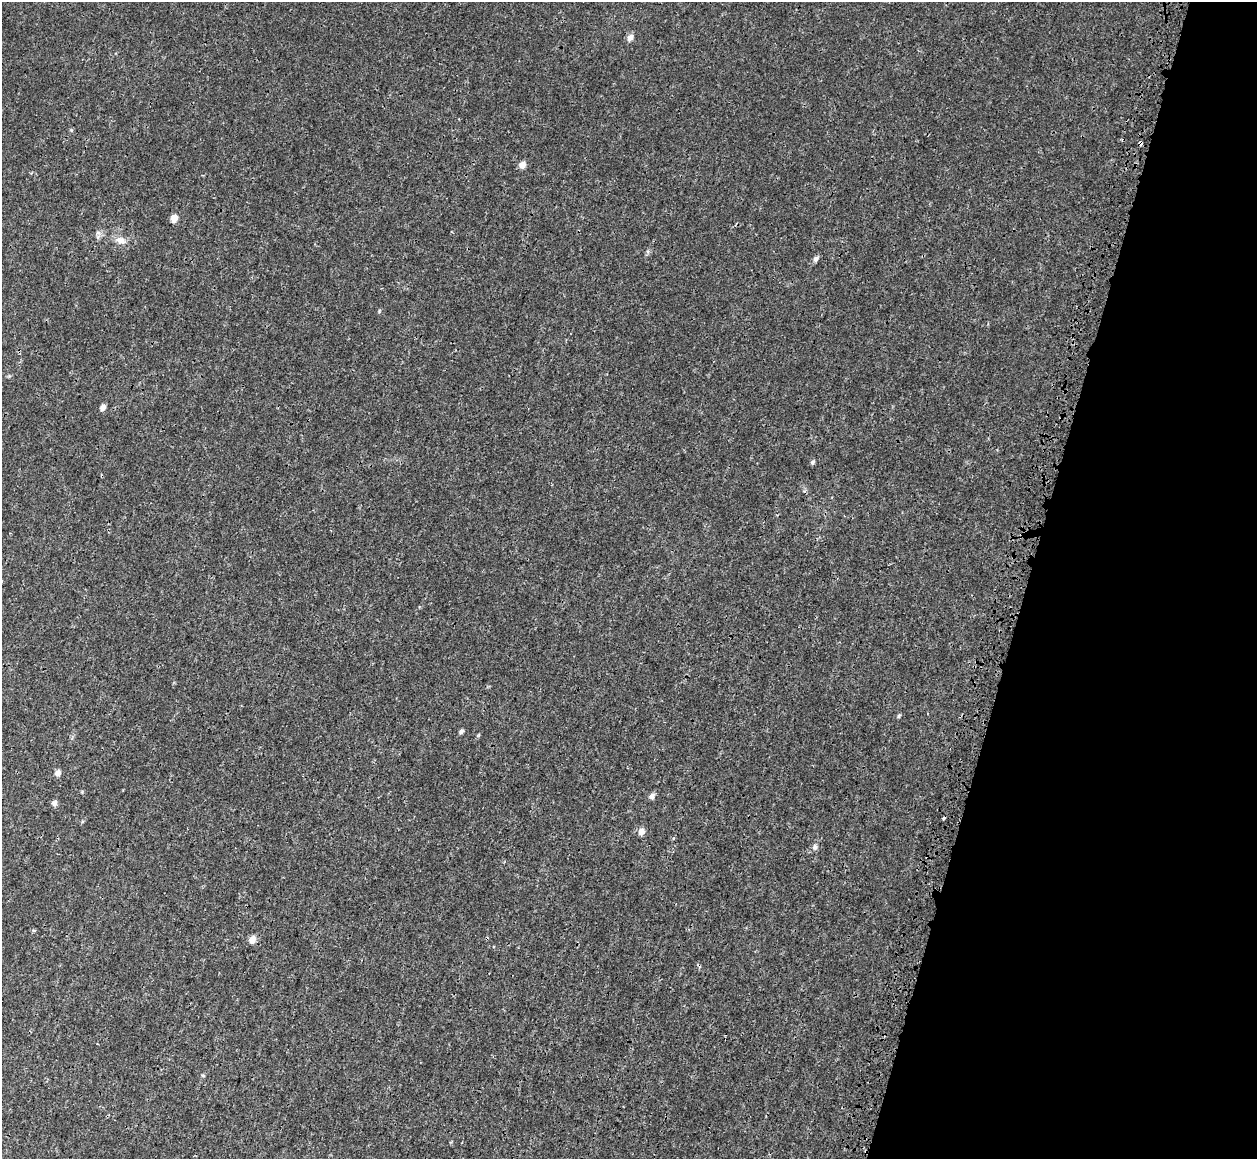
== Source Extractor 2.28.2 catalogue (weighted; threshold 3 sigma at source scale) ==
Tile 8 of 4 x 4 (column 4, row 2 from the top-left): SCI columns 3911-5165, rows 2931-4087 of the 5358 x 5763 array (HDU 1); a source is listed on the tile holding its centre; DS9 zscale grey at full resolution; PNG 1259 x 1161 px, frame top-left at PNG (2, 2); no overlay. Shown black and unused: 18% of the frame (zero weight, under 3 of 4 exposures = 17% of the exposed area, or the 3 px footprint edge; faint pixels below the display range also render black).
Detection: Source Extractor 2.28.2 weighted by HDU 2 'WHT'; one run over the whole footprint, this tile lists its part. Background 3.37e-04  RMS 0.0013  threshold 0.00577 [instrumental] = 3 sigma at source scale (4.5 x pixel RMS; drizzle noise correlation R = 1.50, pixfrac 1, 0.0396/0.0396 arcsec/px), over >= 5 px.
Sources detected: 20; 2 cosmic-ray / hot-pixel residue — not listed; the other 18 listed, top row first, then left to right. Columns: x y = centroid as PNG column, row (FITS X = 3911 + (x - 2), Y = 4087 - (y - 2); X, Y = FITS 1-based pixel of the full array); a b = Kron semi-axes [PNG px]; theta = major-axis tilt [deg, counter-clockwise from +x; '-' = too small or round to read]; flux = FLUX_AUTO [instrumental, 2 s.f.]
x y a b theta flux
630 38 9 7 68 0.58
1140 143 4 3 - 0.43
522 165 7 7 - 0.76
174 218 8 7 - 0.84
121 241 15 9 -18 0.89
816 259 8 6 34 0.35
103 407 7 5 46 0.52
812 462 6 5 - 0.21
898 716 6 4 88 0.16
461 731 7 5 50 0.23
58 773 7 6 - 0.5
652 796 8 6 69 0.4
54 803 7 6 - 0.4
641 832 8 7 - 0.61
815 847 7 6 - 0.33
34 930 4 4 - 0.17
252 939 9 7 60 0.77
203 1076 6 4 -1 0.13
Overlapping masked pixels (flux is a lower limit): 1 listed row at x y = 1140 143